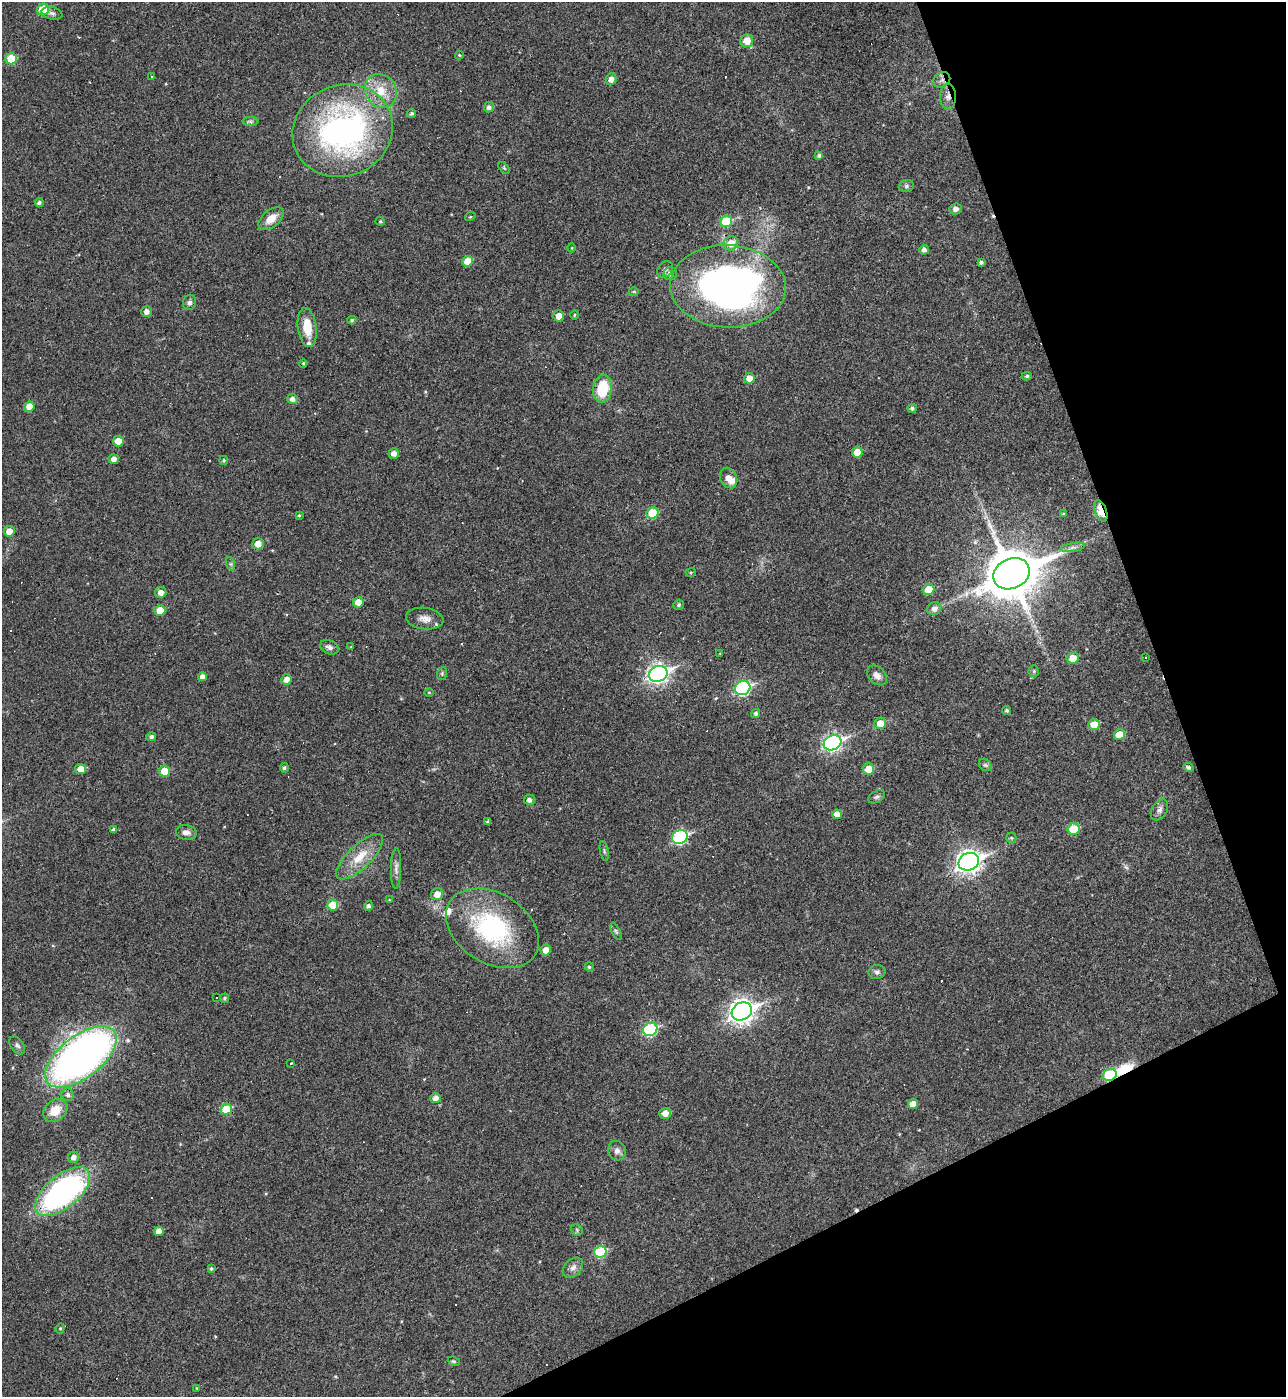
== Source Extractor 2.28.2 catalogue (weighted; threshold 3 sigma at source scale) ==
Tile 12 of 4 x 4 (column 4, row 3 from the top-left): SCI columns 4003-5286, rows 1396-2790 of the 5565 x 5579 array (HDU 1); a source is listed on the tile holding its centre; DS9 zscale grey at full resolution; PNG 1288 x 1399 px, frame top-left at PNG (2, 2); each listed source drawn as its Kron ellipse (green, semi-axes under 4 px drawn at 4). Shown black and unused: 19% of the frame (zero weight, under 3 of 4 exposures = <1% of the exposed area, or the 3 px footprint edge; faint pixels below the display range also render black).
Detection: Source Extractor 2.28.2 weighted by HDU 2 'WHT'; one run over the whole footprint, this tile lists its part. Background 0.018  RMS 0.0039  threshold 0.0176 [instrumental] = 3 sigma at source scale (4.5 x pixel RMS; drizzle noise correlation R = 1.50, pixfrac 1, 0.05/0.05 arcsec/px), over >= 5 px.
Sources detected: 174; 1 too faint to see at this stretch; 1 inside a brighter object's white glare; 25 cosmic-ray / hot-pixel residue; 1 long thin detection or spike segment (spike, bleed or trail) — neither listed nor drawn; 4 inside a brighter listed object's ellipse — not listed separately; the other 142 listed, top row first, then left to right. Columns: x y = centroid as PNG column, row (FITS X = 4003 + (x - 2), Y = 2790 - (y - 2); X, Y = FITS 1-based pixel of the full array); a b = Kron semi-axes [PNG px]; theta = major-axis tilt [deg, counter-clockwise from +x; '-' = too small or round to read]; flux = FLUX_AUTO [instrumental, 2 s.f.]
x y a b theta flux
43 9 6 5 - 10
52 13 11 6 -12 1.2
747 41 6 6 - 4.9
459 55 4 4 - 0.35
11 59 6 5 - 9.5
151 77 3 3 - 1.1
611 79 6 5 - 2.2
942 80 9 7 33 1.7
381 91 17 15 -58 7.9
948 97 13 8 -89 2.4
489 107 5 5 - 1.2
412 113 4 3 - 0.69
250 121 8 4 -1 0.76
343 131 51 45 24 110
819 156 4 4 - 0.82
504 168 7 4 -45 0.5
906 186 8 6 15 0.98
39 203 4 4 - 0.93
956 209 6 5 - 1.7
470 217 5 3 - 0.36
271 219 15 8 40 4.6
380 221 4 4 - 0.43
726 221 6 5 - 17
731 243 7 7 - 4.9
572 248 4 3 - 0.29
924 250 5 5 - 1.3
468 261 5 5 - 5.3
981 262 4 4 - 0.82
665 270 9 7 56 1.2
670 274 6 6 - 1.6
728 286 58 41 -2 200
634 292 5 4 - 0.5
189 302 7 6 - 1.4
147 311 5 5 - 1.7
574 315 5 3 - 0.35
558 316 6 5 - 2.8
352 320 4 4 - 0.53
307 328 20 9 -83 8
303 363 4 3 - 0.48
1027 376 5 4 - 0.7
749 378 5 5 - 3
603 389 14 9 79 15
292 399 5 5 - 1.7
29 407 5 5 - 4.1
912 408 4 4 - 0.85
118 441 5 5 - 4
857 452 5 5 - 5.4
394 453 5 5 - 2.2
114 459 5 5 - 1.7
224 460 4 4 - 0.54
729 478 11 8 -63 3.6
1101 511 11 6 -70 8
652 513 6 5 - 14
1063 514 4 4 - 0.37
299 515 4 3 - 0.44
9 531 5 5 - 3.3
258 544 6 5 - 3.7
1073 547 12 4 9 1.4
231 564 7 4 -71 0.73
691 572 5 3 - 0.41
1011 574 19 15 25 1500
929 590 6 5 - 7.1
161 592 5 5 - 2.1
358 602 5 5 - 3.9
678 605 5 5 - 0.71
934 609 7 6 - 1.9
160 610 5 5 - 5.4
425 619 19 10 -8 3.2
329 647 9 7 -23 1.4
351 647 3 3 - 0.32
720 654 4 2 - 0.26
1146 657 3 2 - 0.33
1073 658 6 5 - 5.4
1034 671 6 5 - 0.59
442 673 6 5 - 0.62
658 674 9 8 - 160
877 675 11 8 -45 2.3
202 677 4 4 - 2.2
287 679 5 5 - 2.8
743 688 8 7 - 59
429 692 5 3 - 0.33
1007 710 4 4 - 0.83
756 714 5 4 - 0.85
880 723 6 5 - 4.5
1094 725 5 5 - 6.6
1119 734 5 5 - 6.7
151 737 5 4 - 0.97
833 743 9 7 23 110
985 765 7 5 -43 0.79
1189 767 5 4 - 0.83
284 768 4 4 - 0.77
81 769 5 5 - 3.7
869 769 6 5 - 5.8
164 771 6 5 - 5.7
877 797 9 5 31 0.92
529 800 5 5 - 1.4
1159 810 11 7 59 1.7
837 814 5 5 - 3.3
488 822 4 3 - 0.61
1074 829 6 5 - 12
113 830 4 4 - 0.74
186 832 10 7 -6 2.1
680 837 8 6 27 45
1011 838 5 5 - 0.52
604 851 10 3 -80 0.59
360 857 30 11 44 8.5
969 862 10 8 24 230
396 868 20 5 89 1.8
437 894 6 6 - 3.4
389 900 4 3 - 0.35
333 905 5 5 - 9.2
369 906 5 4 - 1.1
493 928 50 35 -32 47
616 931 9 4 -63 0.71
546 950 5 5 - 3.2
589 967 4 4 - 0.58
877 972 8 7 - 1.1
217 998 3 3 - 0.81
224 998 5 4 - 0.65
742 1011 10 8 28 260
650 1029 7 6 - 40
17 1045 10 6 -54 1.1
81 1057 42 21 37 200
291 1063 3 3 - 0.74
1110 1075 7 6 - 24
68 1095 6 6 - 1.1
435 1098 5 5 - 2
913 1104 5 5 - 3.5
226 1109 6 5 - 10
55 1110 13 10 38 6.2
665 1113 6 5 - 3.3
617 1151 10 9 - 1.7
74 1157 6 5 - 1.9
63 1192 33 16 39 98
577 1230 6 5 - 0.57
159 1231 5 4 - 2.4
600 1252 6 5 - 21
211 1268 4 4 - 0.66
573 1268 11 8 42 1.9
60 1328 5 4 - 0.52
454 1361 6 4 -20 0.55
197 1388 4 3 - 0.33
Overlapping masked pixels (flux is a lower limit): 5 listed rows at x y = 942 80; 948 97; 728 286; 1101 511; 1110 1075